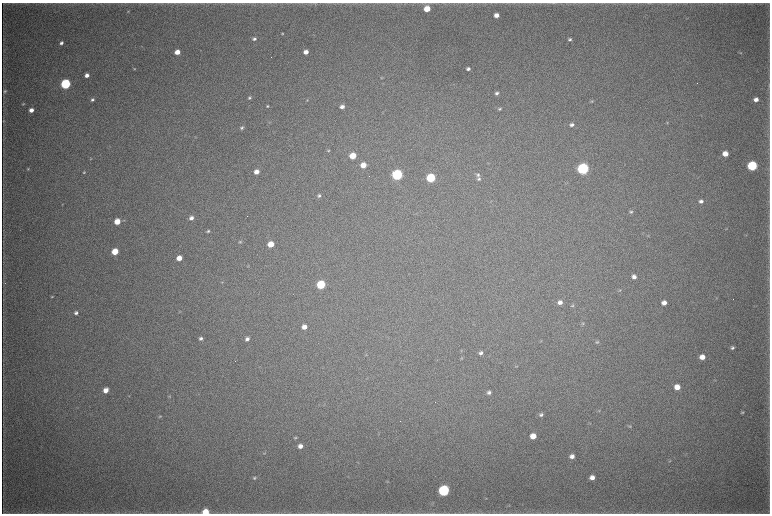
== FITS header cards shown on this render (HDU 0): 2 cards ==
NAXIS1  =                 1536 / length of data axis 1
NAXIS2  =                 1023 / length of data axis 2

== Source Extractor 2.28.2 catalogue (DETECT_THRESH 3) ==
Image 1536 x 1023 px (HDU 0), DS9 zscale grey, zoomed out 1/2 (1 PNG px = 2 x 2 image px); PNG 772 x 516 px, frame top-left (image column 1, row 1022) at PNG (2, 3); no overlay
Background 4350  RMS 37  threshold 112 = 3 sigma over >= 5 px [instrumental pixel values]
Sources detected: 117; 3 cannot appear on this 1/2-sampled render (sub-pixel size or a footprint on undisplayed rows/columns) and are not listed; the other 114 listed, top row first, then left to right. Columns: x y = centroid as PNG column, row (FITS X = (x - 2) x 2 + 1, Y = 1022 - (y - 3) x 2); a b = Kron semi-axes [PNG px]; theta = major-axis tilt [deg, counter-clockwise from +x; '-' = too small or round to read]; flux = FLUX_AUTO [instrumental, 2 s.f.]
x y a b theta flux
553 3 6 3 1 8.0e+03
649 3 4 2 - 3.9e+03
315 4 4 3 - 5.5e+03
427 9 5 4 - 1.6e+05
128 11 3 2 - 3.8e+03
496 15 4 4 - 6.0e+04
687 18 3 2 - 2.9e+03
282 33 3 3 - 8.5e+03
254 39 5 4 - 1.9e+04
570 39 4 3 - 1.6e+04
61 43 4 4 - 2.3e+04
177 52 4 4 - 7.7e+04
306 52 4 3 - 5.6e+04
740 53 4 3 - 5.6e+03
134 69 4 3 - 6.6e+03
468 69 4 3 - 2.3e+04
87 75 4 3 - 4.0e+04
382 78 4 3 - 5.7e+03
65 84 5 4 - 1.1e+06
769 85 6 2 -85 4.8e+03
4 91 5 4 - 1.1e+04
496 93 4 4 - 1.9e+04
249 98 5 3 - 1.3e+04
756 99 4 4 - 4.6e+04
92 100 4 3 - 1.5e+04
307 100 4 3 - 7.5e+03
592 101 5 3 - 8.7e+03
23 104 4 3 - 7.4e+03
268 106 4 3 - 1.1e+04
342 107 4 3 - 3.4e+04
499 109 5 4 - 1.2e+04
31 110 4 3 - 5.3e+04
3 121 4 3 - 5.9e+03
270 122 5 2 - 4.8e+03
667 122 5 4 - 8.1e+03
572 125 5 4 - 2.4e+04
242 127 5 4 - 1.5e+04
328 150 4 3 - 8.4e+03
725 154 5 4 - 9.7e+04
353 156 5 4 - 1.6e+05
91 159 4 3 - 6.0e+03
363 165 5 4 - 1.0e+05
752 166 5 5 - 9.6e+05
28 169 4 3 - 8.1e+03
583 169 5 5 - 1.8e+06
84 172 4 3 - 8.6e+03
256 172 4 4 - 5.9e+04
397 175 5 5 - 1.5e+06
478 175 6 5 - 1.7e+04
431 178 5 5 - 6.6e+05
479 179 4 4 - 1.6e+04
567 183 4 2 - 5.0e+03
319 196 5 4 - 1.4e+04
701 201 5 4 - 3.0e+04
62 204 4 3 - 4.8e+03
631 212 5 4 - 1.2e+04
191 218 5 4 - 3.4e+04
117 222 5 4 - 1.3e+05
726 229 3 2 - 4.2e+03
208 231 5 3 - 1.2e+04
240 242 4 4 - 8.6e+03
271 244 5 4 - 1.2e+05
115 252 4 4 - 1.7e+05
179 258 4 4 - 8.0e+04
634 277 4 4 - 3.6e+04
222 282 4 3 - 6.1e+03
321 285 5 5 - 4.8e+05
620 290 4 3 - 6.1e+03
52 297 4 3 - 7.6e+03
716 298 4 3 - 5.6e+03
560 302 5 4 - 3.9e+04
664 303 4 4 - 4.9e+04
572 305 5 3 - 8.5e+03
180 311 4 3 - 6.2e+03
76 313 5 4 - 2.1e+04
582 323 5 4 - 8.9e+03
304 327 5 4 - 5.4e+04
201 338 5 4 - 2.1e+04
247 339 5 4 - 2.7e+04
541 341 3 3 - 5.0e+03
597 342 5 4 - 1.1e+04
732 348 4 4 - 1.6e+04
461 350 4 3 - 5.5e+03
481 353 5 4 - 2.4e+04
366 354 5 2 - 6.2e+03
702 357 5 4 - 7.5e+04
462 358 4 3 - 6.0e+03
516 366 4 3 - 6.3e+03
715 380 4 3 - 5.4e+03
677 387 5 4 - 9.2e+04
106 390 5 4 - 6.7e+04
489 392 5 4 - 2.1e+04
129 396 5 3 - 5.5e+03
169 396 4 3 - 6.4e+03
599 411 3 2 - 4.6e+03
742 412 4 3 - 9.4e+03
541 415 5 4 - 1.8e+04
160 416 6 4 28 1.1e+04
590 423 3 3 - 4.9e+03
630 426 5 4 - 1.0e+04
533 436 5 4 - 9.4e+04
295 438 4 3 - 9.6e+03
300 446 4 4 - 4.2e+04
264 453 5 3 - 7.5e+03
572 456 5 4 - 4.0e+04
670 461 5 3 - 8.4e+03
592 477 5 4 - 4.9e+04
254 478 5 4 - 1.3e+04
387 481 4 3 - 5.5e+03
444 490 5 5 - 1.5e+06
486 498 3 2 - 4.3e+03
432 503 4 2 - 5.7e+03
508 506 5 2 - 5.4e+03
205 512 5 5 - 1.3e+05
At the frame edge (FLAGS 8, measured only in part): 3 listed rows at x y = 553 3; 649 3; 205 512
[3 sub-pixel or undisplayed-footprint detections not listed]